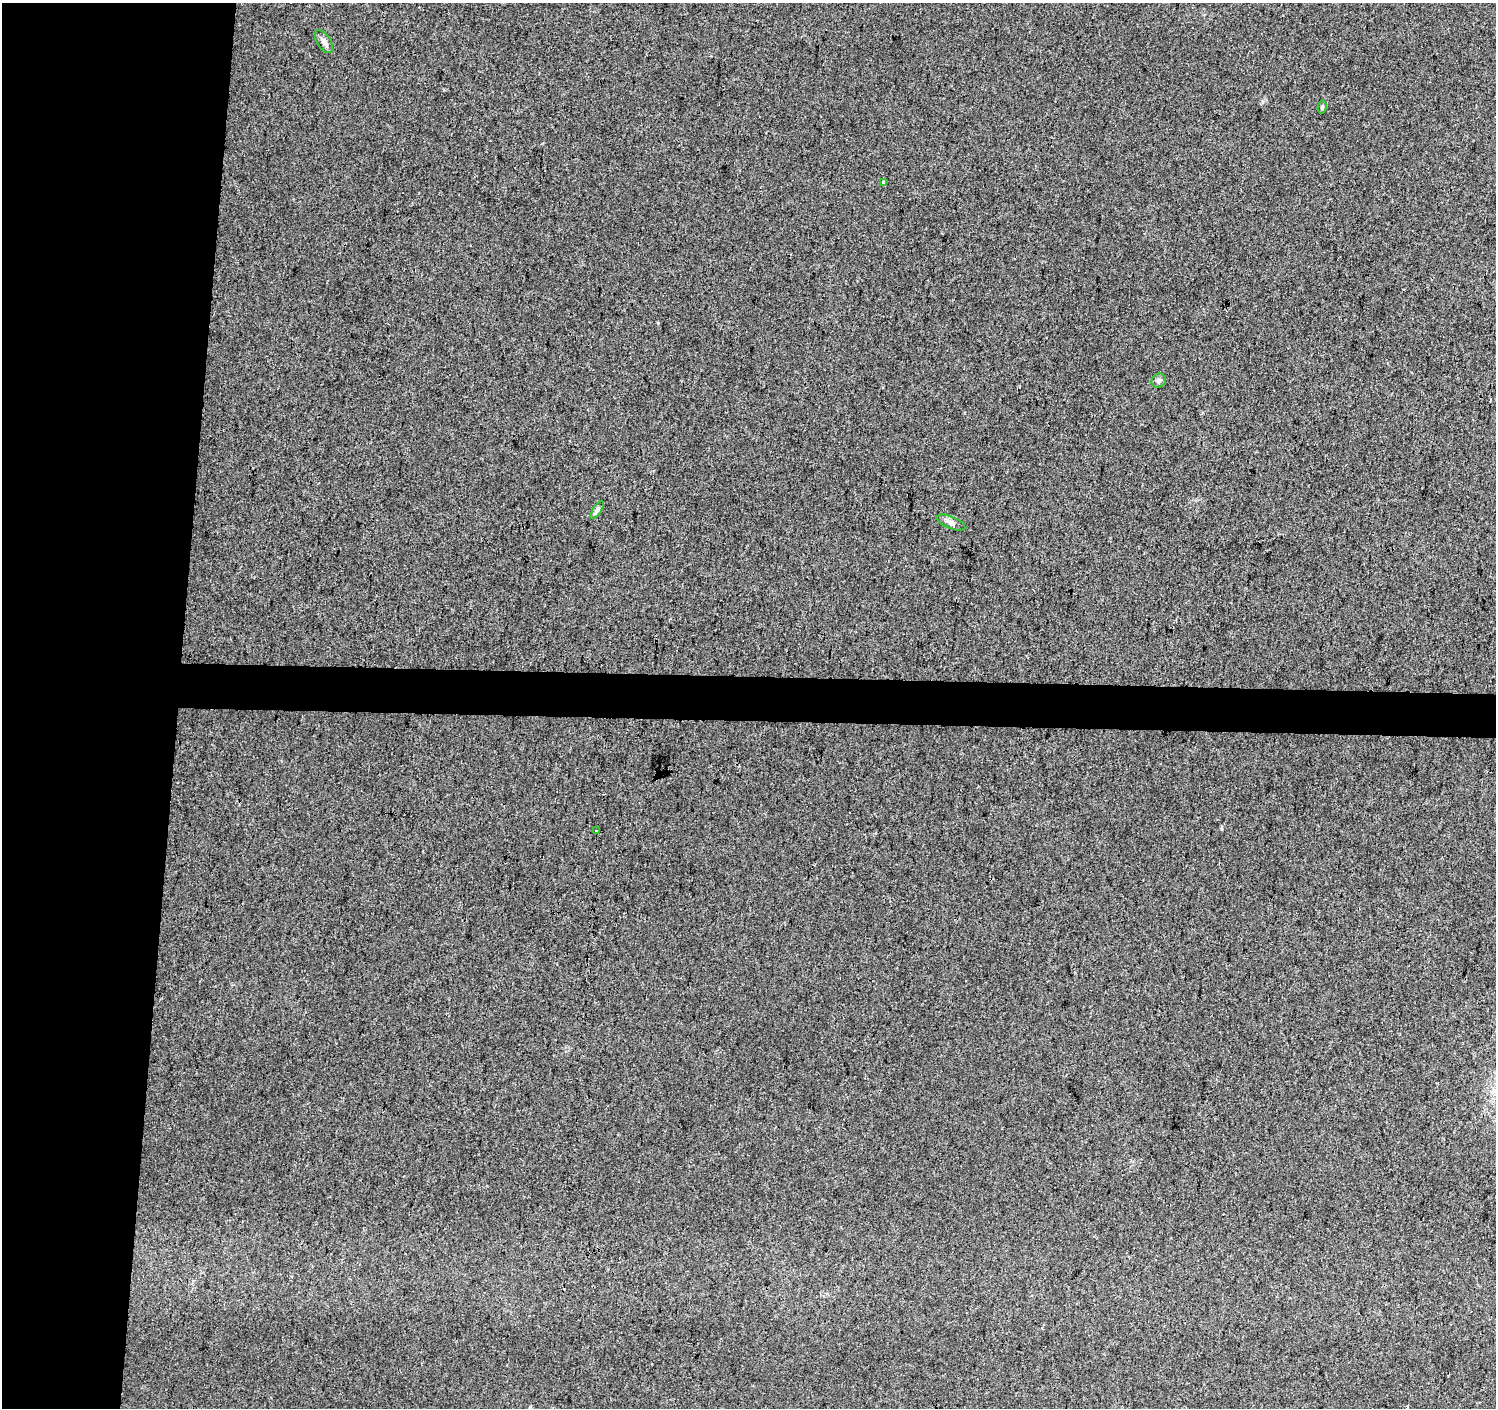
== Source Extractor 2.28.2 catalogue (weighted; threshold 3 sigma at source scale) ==
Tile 4 of 3 x 3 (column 1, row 2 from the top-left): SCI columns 9-1502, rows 1688-3093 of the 4490 x 4726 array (HDU 1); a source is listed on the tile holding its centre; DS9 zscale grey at full resolution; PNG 1498 x 1410 px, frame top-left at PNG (2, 3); each listed source drawn as its Kron ellipse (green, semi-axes under 4 px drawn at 4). Shown black and unused: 15% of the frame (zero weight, under 3 of 4 exposures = <1% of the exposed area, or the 3 px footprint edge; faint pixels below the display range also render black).
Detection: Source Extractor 2.28.2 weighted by HDU 2 'WHT'; one run over the whole footprint, this tile lists its part. Background 0.00866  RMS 0.0039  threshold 0.0176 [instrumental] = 3 sigma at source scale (4.5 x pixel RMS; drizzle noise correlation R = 1.50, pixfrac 1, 0.0396/0.0396 arcsec/px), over >= 5 px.
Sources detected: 7; all 7 listed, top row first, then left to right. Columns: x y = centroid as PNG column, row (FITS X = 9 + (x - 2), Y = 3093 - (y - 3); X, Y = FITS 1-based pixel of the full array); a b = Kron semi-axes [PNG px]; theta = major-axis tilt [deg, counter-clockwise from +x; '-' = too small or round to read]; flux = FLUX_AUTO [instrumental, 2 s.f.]
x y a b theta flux
324 42 13 7 -57 1.7
1322 107 6 4 82 0.66
884 183 3 3 - 0.81
1159 381 7 6 - 1.1
597 510 10 4 58 1
951 522 15 6 -22 1.7
596 831 3 2 - 0.32